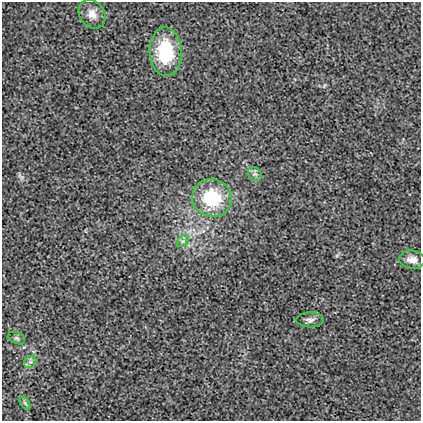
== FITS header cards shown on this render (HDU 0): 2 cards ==
NAXIS1  =                  419
NAXIS2  =                  419

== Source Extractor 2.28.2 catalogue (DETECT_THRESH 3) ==
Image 419 x 419 px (HDU 0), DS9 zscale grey, 1 PNG px = 1 image px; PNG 423 x 423 px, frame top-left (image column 1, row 419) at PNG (2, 2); each listed source drawn as its Kron ellipse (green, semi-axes under 4 px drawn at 4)
Background 0.00365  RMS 0.019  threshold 0.0566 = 3 sigma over >= 5 px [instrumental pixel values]
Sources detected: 10; all 10 listed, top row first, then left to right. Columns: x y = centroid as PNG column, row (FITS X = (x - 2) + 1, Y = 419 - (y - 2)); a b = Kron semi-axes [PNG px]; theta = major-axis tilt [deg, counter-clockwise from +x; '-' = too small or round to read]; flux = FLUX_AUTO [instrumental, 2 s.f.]
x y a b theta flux
92 14 15 12 -56 13
166 52 24 16 -87 77
255 174 7 6 - 4
212 198 20 18 -18 74
183 241 7 5 43 3.2
412 260 13 9 -5 12
310 320 13 7 0 5.3
17 338 9 5 -26 3
30 362 7 5 43 3.1
25 403 7 3 -53 1.8